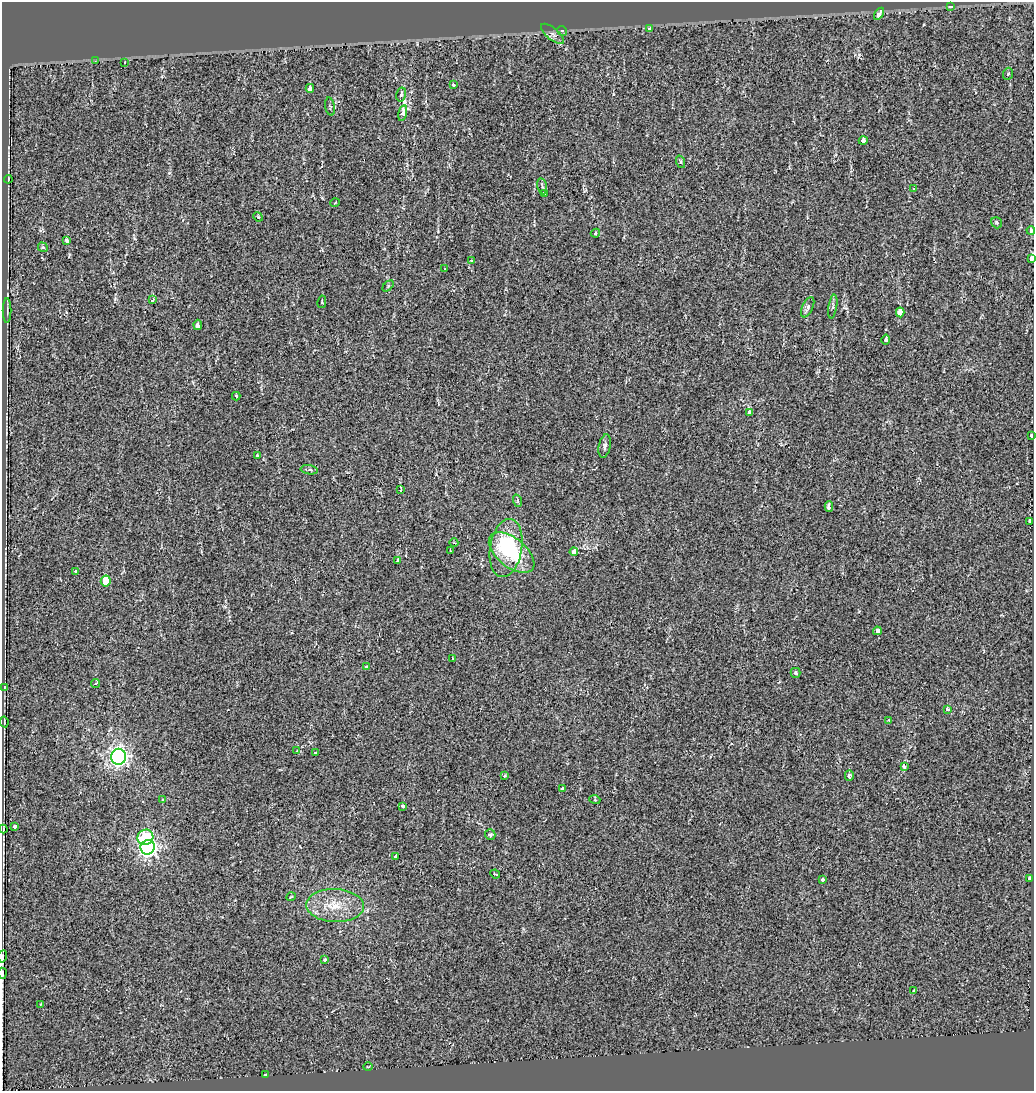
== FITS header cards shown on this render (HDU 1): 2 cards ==
NAXIS1  =                 1032
NAXIS2  =                 1089

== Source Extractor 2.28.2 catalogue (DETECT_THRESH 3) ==
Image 1032 x 1089 px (HDU 1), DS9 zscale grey, 1 PNG px = 1 image px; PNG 1036 x 1093 px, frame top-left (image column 1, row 1089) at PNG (2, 2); each listed source drawn as its Kron ellipse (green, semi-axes under 4 px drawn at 4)
Background -0.0179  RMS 0.012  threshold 0.0361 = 3 sigma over >= 5 px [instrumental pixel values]
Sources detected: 93; all 93 listed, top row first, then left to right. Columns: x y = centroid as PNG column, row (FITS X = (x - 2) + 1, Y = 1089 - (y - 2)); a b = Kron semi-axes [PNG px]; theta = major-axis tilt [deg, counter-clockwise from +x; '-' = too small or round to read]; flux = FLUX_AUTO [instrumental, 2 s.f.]
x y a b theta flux
950 7 4 3 - 3.3
879 14 7 3 56 21
650 29 4 3 - 10
562 31 5 4 - 1.3
552 34 14 6 -40 4
95 61 4 3 - 0.72
125 62 3 2 - 0.45
1008 74 6 5 - 1.3
453 85 3 3 - 7.4
310 88 4 3 - 42
401 94 7 5 76 2.4
330 107 9 4 -80 1.4
403 113 8 4 77 39
863 141 4 4 - 12
681 162 6 4 -72 1.4
8 179 4 2 - 0.64
542 186 8 4 -79 1.6
914 189 3 3 - 0.58
544 194 4 3 - 2
335 203 5 3 - 0.57
258 217 5 4 - 0.81
997 223 6 5 - 1.5
1031 230 4 3 - 2.2
595 233 5 4 - 1
67 240 4 3 - 3.3
43 247 5 4 - 1.1
1032 258 3 3 - 20
471 260 3 3 - 1.1
445 269 2 2 - 0.72
388 286 6 4 46 1
153 300 3 3 - 3.8
322 302 6 2 78 0.79
833 306 12 3 81 1.6
808 307 11 5 65 3.4
7 310 12 2 90 1.1
900 312 5 3 - 95
198 325 5 3 - 8.9
886 339 5 3 - 3.3
236 396 4 2 - 1.4
749 412 4 3 - 2.2
1032 436 3 3 - 9.1
605 446 12 6 79 2.7
257 456 3 3 - 2.7
309 470 9 4 -9 1.8
401 490 4 2 - 0.61
518 501 6 4 -72 0.94
829 506 5 3 - 20
1030 522 3 3 - 12
454 543 4 3 - 0.58
506 548 29 16 80 53
450 551 3 2 - 0.96
574 552 4 3 - 12
512 553 27 14 -38 56
398 560 4 3 - 14
76 571 3 3 - 4.4
106 581 5 5 - 15
877 631 4 4 - 4.5
452 658 4 3 - 0.75
366 667 3 3 - 1.2
795 673 5 5 - 1.8
96 684 4 3 - 1.6
4 687 3 2 - 0.53
947 709 4 3 - 2
889 720 4 3 - 0.78
4 722 5 2 - 0.77
297 751 3 2 - 0.99
315 753 3 3 - 3.2
119 757 8 7 - 370
904 766 4 3 - 4.4
849 775 5 4 - 2.3
504 776 4 3 - 1.4
562 789 3 3 - 7.6
162 800 3 3 - 0.77
595 800 5 3 - 0.8
403 806 3 3 - 2.1
14 826 4 3 - 5.7
3 829 4 2 - 0.7
490 835 5 5 - 1.9
145 837 8 7 - 45
148 847 7 7 - 380
396 856 4 3 - 6.3
495 874 5 2 - 0.82
822 879 3 3 - 8.5
1030 879 4 3 - 13
291 897 4 3 - 0.7
335 906 29 16 -2 23
2 957 6 2 81 0.82
324 960 4 3 - 1.1
2 973 5 2 - 0.74
914 991 3 3 - 4.1
41 1004 4 2 - 0.51
368 1067 4 3 - 0.76
265 1075 3 3 - 1.7
At the frame edge (FLAGS 8, measured only in part): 4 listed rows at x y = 1032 258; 1032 436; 2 957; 2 973